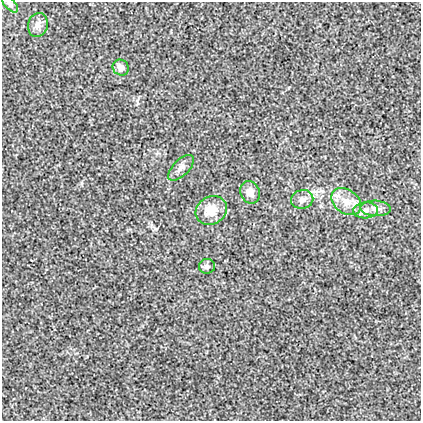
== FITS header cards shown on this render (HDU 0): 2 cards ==
NAXIS1  =                  419
NAXIS2  =                  419

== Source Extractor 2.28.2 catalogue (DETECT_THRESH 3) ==
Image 419 x 419 px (HDU 0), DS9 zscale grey, 1 PNG px = 1 image px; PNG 423 x 423 px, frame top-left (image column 1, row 419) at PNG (2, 2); each listed source drawn as its Kron ellipse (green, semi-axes under 4 px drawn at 4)
Background 0.00128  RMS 0.017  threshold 0.0521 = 3 sigma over >= 5 px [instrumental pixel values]
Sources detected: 11; all 11 listed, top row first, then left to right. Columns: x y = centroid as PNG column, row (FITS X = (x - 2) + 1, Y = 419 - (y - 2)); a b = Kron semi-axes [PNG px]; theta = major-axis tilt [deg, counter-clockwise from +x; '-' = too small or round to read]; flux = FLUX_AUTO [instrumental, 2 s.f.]
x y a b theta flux
10 4 10 5 -45 2.7
38 25 12 10 76 6.7
121 67 8 7 - 7.3
181 168 16 8 45 6.5
250 192 12 9 -68 9.1
302 199 11 9 12 6.5
346 201 16 11 -35 17
376 208 15 7 -3 7.5
211 210 16 14 29 21
366 210 12 8 3 7.9
207 266 8 7 - 4.1